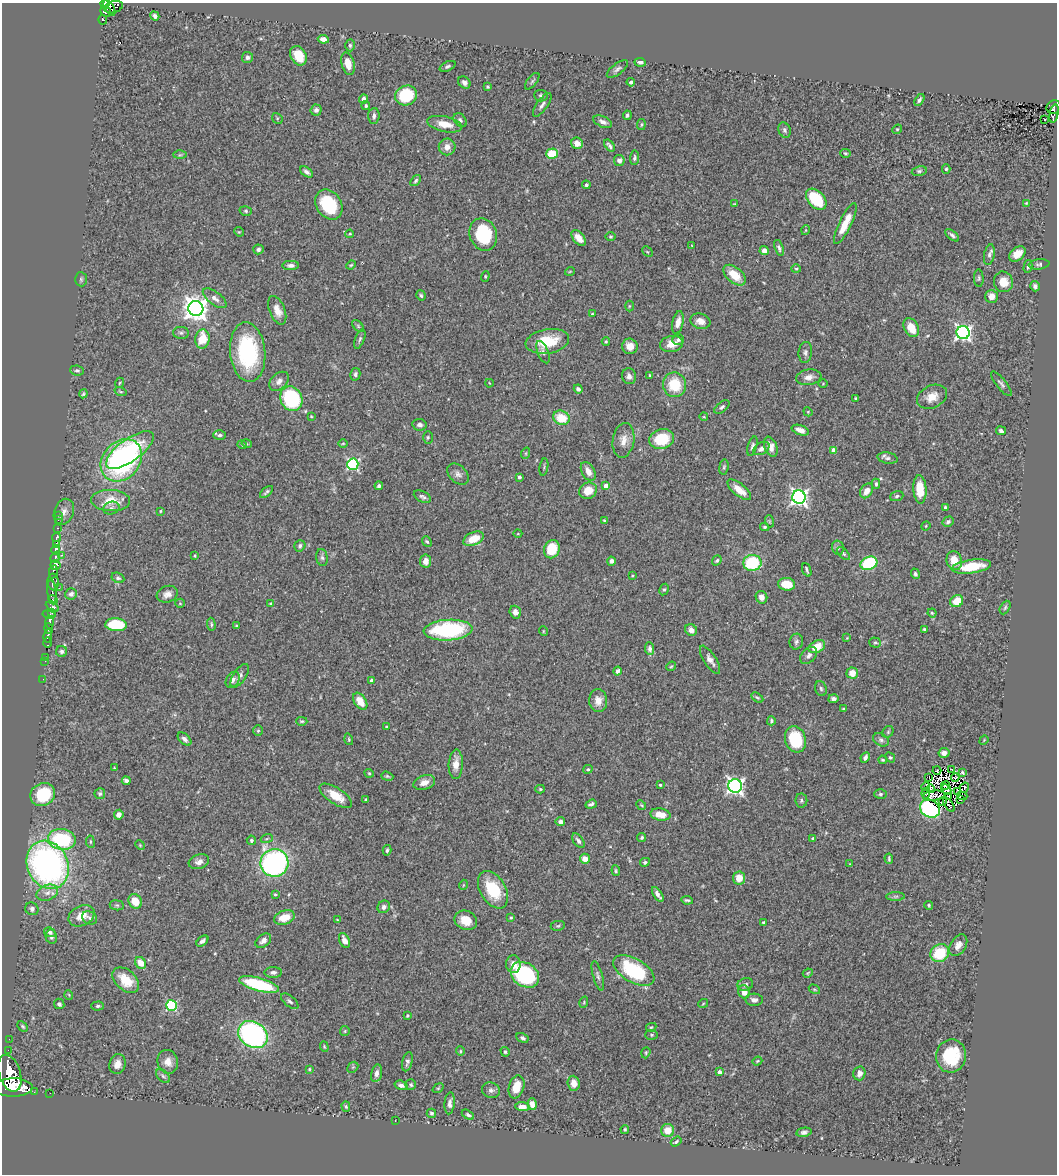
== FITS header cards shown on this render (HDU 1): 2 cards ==
NAXIS1  =                 1055
NAXIS2  =                 1172

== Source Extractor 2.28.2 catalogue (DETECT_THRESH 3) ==
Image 1055 x 1172 px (HDU 1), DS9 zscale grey, 1 PNG px = 1 image px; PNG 1059 x 1176 px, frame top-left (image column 1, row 1172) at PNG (2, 3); each listed source drawn as its Kron ellipse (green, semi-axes under 4 px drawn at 4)
Background 0.759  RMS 0.027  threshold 0.0808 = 3 sigma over >= 5 px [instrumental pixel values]
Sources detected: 423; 5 with non-positive FLUX_AUTO (blend fragments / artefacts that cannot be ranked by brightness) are neither listed nor drawn; the other 418 listed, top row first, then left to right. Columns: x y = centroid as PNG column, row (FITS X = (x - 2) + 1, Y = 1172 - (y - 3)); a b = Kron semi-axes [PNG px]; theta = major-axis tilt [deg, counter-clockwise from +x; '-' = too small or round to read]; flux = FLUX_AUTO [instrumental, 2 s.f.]
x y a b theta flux
105 4 4 4 - 410
114 7 9 6 17 350
109 8 8 4 -60 390
106 12 6 4 -28 190
155 16 5 4 - 5
103 20 4 4 - 170
323 39 5 4 - 11
350 45 6 4 -88 3.2
298 56 10 7 -59 36
247 57 5 5 - 5.5
640 62 6 4 -7 6
348 64 11 6 -74 20
448 66 8 4 25 4.1
617 69 13 5 38 6
532 81 10 4 52 3.7
464 82 7 5 -46 6
631 82 4 3 - 4
488 87 3 3 - 2.2
406 95 11 9 20 85
541 96 7 5 -5 3.7
364 99 4 4 - 7.5
919 100 6 4 57 4.5
542 105 14 5 54 7.1
366 106 4 4 - 2.6
1054 107 7 6 - 150
316 110 5 5 - 5.7
1054 114 9 3 79 100
627 115 5 4 - 3.6
374 116 8 5 85 5.8
277 118 6 4 -48 2.3
460 120 8 5 -46 4.3
1044 120 3 2 - 2
603 122 10 5 -24 8.2
445 124 18 7 -12 24
641 125 5 3 - 2.5
897 129 5 4 - 2.1
784 130 8 6 -68 4.8
577 143 6 5 - 14
609 145 7 3 -52 4
447 147 8 8 - 13
845 153 5 4 - 2.6
552 154 6 5 - 44
180 155 6 4 2 3.1
635 158 7 4 86 3.9
619 160 5 5 - 8.3
946 169 4 4 - 2.8
919 171 7 5 10 3.3
307 172 7 4 -34 6.5
416 181 6 4 52 3.3
586 185 4 3 - 3.5
816 199 12 8 -47 85
1026 203 3 2 - 1.3
734 204 4 4 - 1.5
329 205 16 12 -56 100
246 211 6 4 -16 3
845 223 22 6 64 35
806 230 5 3 - 1.6
239 232 5 4 - 1.7
350 234 4 3 - 2
483 234 17 13 -68 110
952 235 8 4 -39 4.6
610 237 5 5 - 2.5
579 238 9 5 -50 13
692 246 3 2 - 1.1
779 248 8 4 -72 4.1
258 249 5 5 - 4.8
764 251 4 4 - 12
647 252 6 3 -45 1.9
1017 254 9 6 39 17
989 255 10 5 78 5.2
1039 264 10 5 7 4.2
291 265 8 4 1 6.7
351 265 5 3 - 1.9
1028 266 6 3 77 4.1
796 269 4 4 - 2.1
570 271 5 3 - 1.4
734 275 13 7 -41 36
485 276 5 4 - 2.2
979 278 8 5 -86 3.5
81 279 7 6 - 3.8
1003 282 10 9 - 23
1035 286 5 4 - 4.8
421 295 5 4 - 2.8
991 296 6 6 - 14
215 298 14 6 -37 9.3
629 306 5 3 - 1.8
196 308 7 7 - 1700
277 310 15 8 -68 19
592 314 4 2 - 1.5
700 321 10 7 -17 13
678 322 11 5 77 14
358 326 7 4 -47 2.7
911 328 10 7 -61 30
181 333 8 6 -2 4.4
963 333 6 6 - 500
202 339 9 7 81 36
360 339 10 4 69 4.4
678 340 6 5 - 4.5
547 341 22 12 9 60
606 341 4 4 - 2.1
672 344 11 8 10 20
630 346 8 7 - 18
248 352 30 17 -84 160
543 352 12 5 -68 5.7
805 352 10 6 83 6.1
77 370 7 5 -7 3.5
355 374 6 5 - 5.3
650 375 4 3 - 1.8
629 376 8 7 - 7.8
809 377 13 7 9 12
279 381 11 7 43 9.3
119 383 5 3 - 1.7
489 383 4 2 - 1.2
823 383 4 3 - 1.4
1001 384 15 5 -51 5.6
674 385 12 11 - 55
578 389 4 4 - 4.7
121 392 6 3 -19 2
83 394 4 3 - 2.5
932 397 16 11 25 21
856 398 3 3 - 2.4
291 399 13 10 -63 160
722 407 9 5 37 4.3
808 412 5 3 - 1.7
311 416 3 3 - 1.4
704 417 4 3 - 1.4
561 418 8 7 - 40
420 425 7 5 -10 6.8
800 430 9 5 -18 11
1001 431 5 4 - 4.1
220 435 6 5 - 3.9
428 437 6 5 - 2.9
662 439 12 9 14 65
623 440 17 10 80 18
343 443 5 3 - 1.6
247 444 5 3 - 1.5
242 445 5 4 - 2.1
752 446 10 4 73 4.4
771 447 10 6 -68 12
761 448 8 6 31 7.7
130 450 28 11 36 92
833 450 4 4 - 16
526 453 6 3 72 2.2
888 458 10 5 -10 5.8
121 460 23 18 48 370
353 464 5 5 - 240
544 467 9 2 80 2.5
724 467 7 4 81 2.8
588 471 10 6 -61 15
458 474 12 8 -45 8.8
519 477 3 3 - 5.4
876 484 5 3 - 3.1
379 486 4 3 - 4.6
606 486 4 4 - 20
920 489 14 6 -86 35
739 490 14 6 -39 20
588 491 9 8 - 27
867 491 8 6 56 13
266 492 8 3 41 3.6
897 496 7 5 20 3.8
422 497 9 5 -27 4.7
799 497 7 6 - 630
111 500 19 10 -3 36
945 507 3 3 - 2.2
111 508 8 6 14 5.7
160 511 3 2 - 1.5
64 512 13 9 68 11
58 515 3 2 - 7.1
58 520 2 2 - 19
604 520 4 4 - 1.9
769 521 6 4 -72 2.4
948 522 6 5 - 5.4
926 526 5 4 - 1.8
765 527 4 3 - 2.4
57 528 4 3 - 100
518 534 4 3 - 1.4
57 537 4 3 - 430
473 539 11 6 25 32
427 541 5 4 - 2.5
56 545 3 3 - 310
300 546 6 5 - 5
838 548 7 5 -75 4.1
552 549 9 7 69 55
56 550 5 3 - 780
843 554 8 4 -45 3.2
62 555 3 2 - 30
195 556 4 2 - 1.4
55 557 6 3 66 540
322 557 8 5 -81 4.5
717 560 5 4 - 3
426 561 6 5 - 11
611 561 4 4 - 5.7
954 561 9 7 -73 23
752 563 9 8 - 100
869 563 8 6 21 110
55 565 5 5 - 1200
971 566 20 6 8 59
807 570 7 2 -68 3.3
53 572 6 3 78 400
915 574 5 4 - 3.4
632 576 3 2 - 1.5
118 578 7 5 -26 3.6
53 582 8 5 -89 670
786 584 9 6 -8 33
59 588 2 2 - 8.1
664 590 6 4 61 3
52 591 11 4 -82 290
71 594 6 5 - 6.8
167 594 11 8 20 10
761 597 6 5 - 9.5
53 600 5 2 - 92
957 601 7 6 - 32
180 603 5 4 - 2
270 603 3 2 - 1.5
52 607 7 4 -32 260
1005 607 7 4 63 3.2
52 612 3 3 - 130
515 612 6 5 - 8.6
932 613 4 4 - 2.4
49 614 7 3 -11 170
50 622 6 3 -88 580
211 624 6 4 -88 2.9
116 625 11 6 -4 96
237 626 3 3 - 2.2
49 628 5 3 - 320
448 630 24 10 3 190
691 630 6 5 - 11
924 630 4 3 - 3.2
543 631 5 3 - 1.5
48 636 6 3 79 140
847 638 4 4 - 1.7
796 642 8 6 80 5
48 643 5 3 - 130
875 643 6 5 - 3.3
817 647 9 6 27 32
650 649 6 4 -84 5.5
62 651 5 5 - 4.1
809 655 10 6 46 7.4
45 657 2 2 - 9.5
710 660 16 6 -57 9.6
45 661 2 2 - 17
671 666 5 4 - 2.1
618 671 4 3 - 4.8
852 673 5 5 - 17
240 676 13 6 56 7.1
43 679 2 2 - 8.2
233 680 9 6 55 7.2
372 681 4 4 - 9.7
821 689 8 5 -72 3.9
757 698 6 4 -32 2.6
833 699 5 4 - 4.9
360 701 9 6 -57 24
598 701 11 9 -88 15
843 709 3 3 - 1.8
302 721 5 4 - 2.4
771 721 4 4 - 2.9
387 727 3 3 - 2.4
258 731 5 5 - 2.5
888 732 6 5 - 2.7
184 739 8 5 -41 6.5
349 739 6 3 -72 2
795 739 13 10 -72 77
881 740 8 6 -29 4.9
984 740 5 4 - 1.5
944 753 5 5 - 8.8
865 757 5 4 - 5.7
890 757 5 4 - 2.4
883 760 4 3 - 1.9
456 764 15 7 87 18
114 768 3 3 - 1.2
588 769 5 4 - 3.3
937 770 4 3 - 4.6
951 770 3 3 - 1.9
962 772 4 3 - 2.8
369 773 5 4 - 2.1
387 776 6 4 -19 2.6
929 777 2 2 - 1.9
955 778 4 2 - 1.6
126 781 4 3 - 5.6
424 783 11 7 19 14
660 785 3 3 - 2.9
946 785 4 2 - 0.074
735 786 7 6 - 560
926 787 4 4 - 4.4
964 788 5 3 - 3.3
540 789 5 4 - 2.3
931 789 4 2 - 1.7
946 789 6 3 -45 1.5
957 792 4 2 - 2
926 793 5 3 - 1.2
43 794 12 11 - 86
100 794 5 5 - 3.3
880 794 6 5 - 3.4
336 796 19 8 -33 30
934 796 11 5 7 1.8
962 796 5 2 - 1.8
948 797 3 2 - 0.69
366 799 4 3 - 2
801 800 7 6 - 3.7
961 800 3 2 - 1.6
942 801 3 2 - 0.23
591 804 6 4 20 4.2
641 805 5 4 - 2.1
949 805 8 3 -56 4.1
930 808 10 8 -33 220
660 814 10 6 -9 21
119 815 5 4 - 10
560 822 5 4 - 5.8
642 837 4 3 - 3
267 838 6 4 21 2.7
813 838 4 4 - 3.7
62 839 14 10 -9 120
251 840 5 4 - 3.6
578 841 8 5 -55 4.7
90 842 6 3 -82 2.2
140 845 5 4 - 1.7
387 850 5 3 - 3
585 859 5 5 - 14
889 859 5 3 - 2.6
199 862 10 7 19 8.5
645 862 5 4 - 3.4
274 863 14 14 - 390
850 864 4 3 - 1.5
48 865 25 20 -65 600
616 871 5 3 - 2.3
739 878 6 6 - 22
463 885 5 3 - 1.6
493 890 20 13 -59 70
47 893 11 7 20 12
275 894 4 4 - 2.2
658 894 8 3 -57 6.7
896 896 9 4 1 3.8
687 900 6 3 -8 3.2
135 901 7 6 - 30
117 905 7 5 -7 3.1
929 905 4 4 - 2.2
384 907 6 6 - 6.9
32 909 7 6 - 5.6
82 916 14 10 27 26
284 917 10 7 18 27
90 918 8 6 -28 5.6
511 918 4 3 - 2.1
337 920 3 3 - 1.5
466 920 11 9 -23 27
763 922 3 3 - 2.6
558 926 7 5 8 2.5
50 932 6 4 -32 4.2
51 937 7 5 -77 5
202 941 7 4 41 5.8
263 941 9 6 38 7.5
344 941 8 5 -65 14
958 945 12 7 57 13
940 953 10 8 37 70
140 963 6 5 - 21
513 964 8 7 - 14
634 970 23 12 -30 130
273 972 8 5 1 6.3
808 973 5 4 - 1.8
525 975 15 11 -33 210
598 976 15 5 -75 6.5
126 980 15 10 -42 42
259 984 20 6 -15 130
745 984 8 6 16 5.1
814 989 6 3 -30 2.1
744 992 7 5 -72 18
69 995 5 3 - 1.4
754 1000 9 6 -4 6.8
290 1001 10 5 -39 4.8
584 1002 6 3 73 1.7
59 1004 5 5 - 3.7
703 1004 5 3 - 1.6
171 1005 5 5 - 160
98 1006 6 4 2 3.4
407 1016 4 3 - 2.4
23 1026 6 4 -45 2.8
651 1027 5 4 - 2.2
345 1031 5 4 - 2.1
253 1034 15 12 -35 380
651 1035 6 5 - 3.1
522 1038 6 4 -29 4.1
9 1039 2 2 - 9.4
324 1047 5 4 - 2.1
8 1050 2 2 - 37
460 1051 4 4 - 2.1
505 1052 5 4 - 3.4
646 1053 6 4 71 2.5
951 1056 16 15 - 88
757 1061 5 4 - 1.9
168 1062 12 10 -75 16
407 1062 10 5 76 6.3
117 1064 10 8 71 14
353 1067 6 4 44 2.5
309 1069 3 3 - 1.8
719 1072 4 3 - 7.9
10 1073 19 10 -72 5700
377 1073 9 5 76 7.1
859 1073 7 6 - 10
163 1076 8 5 -45 3.7
574 1083 7 6 - 16
401 1085 7 4 -16 6.6
411 1085 5 5 - 3.3
13 1087 20 9 1 5700
516 1087 12 7 72 30
438 1088 6 3 36 1.8
491 1090 9 7 -17 6.9
34 1092 2 2 - 12
50 1093 2 2 - 6.8
450 1103 11 5 85 7.6
532 1104 6 4 -71 12
346 1107 5 4 - 2.9
522 1107 7 4 -4 11
431 1113 5 4 - 3.4
468 1115 7 4 -30 4.2
395 1121 3 2 - 3
625 1129 4 3 - 2.6
668 1130 6 6 - 25
804 1132 7 4 11 5.1
676 1142 6 3 37 2.5
At the frame edge (FLAGS 8, measured only in part): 1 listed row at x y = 105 4
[5 non-positive-flux detections neither listed nor drawn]